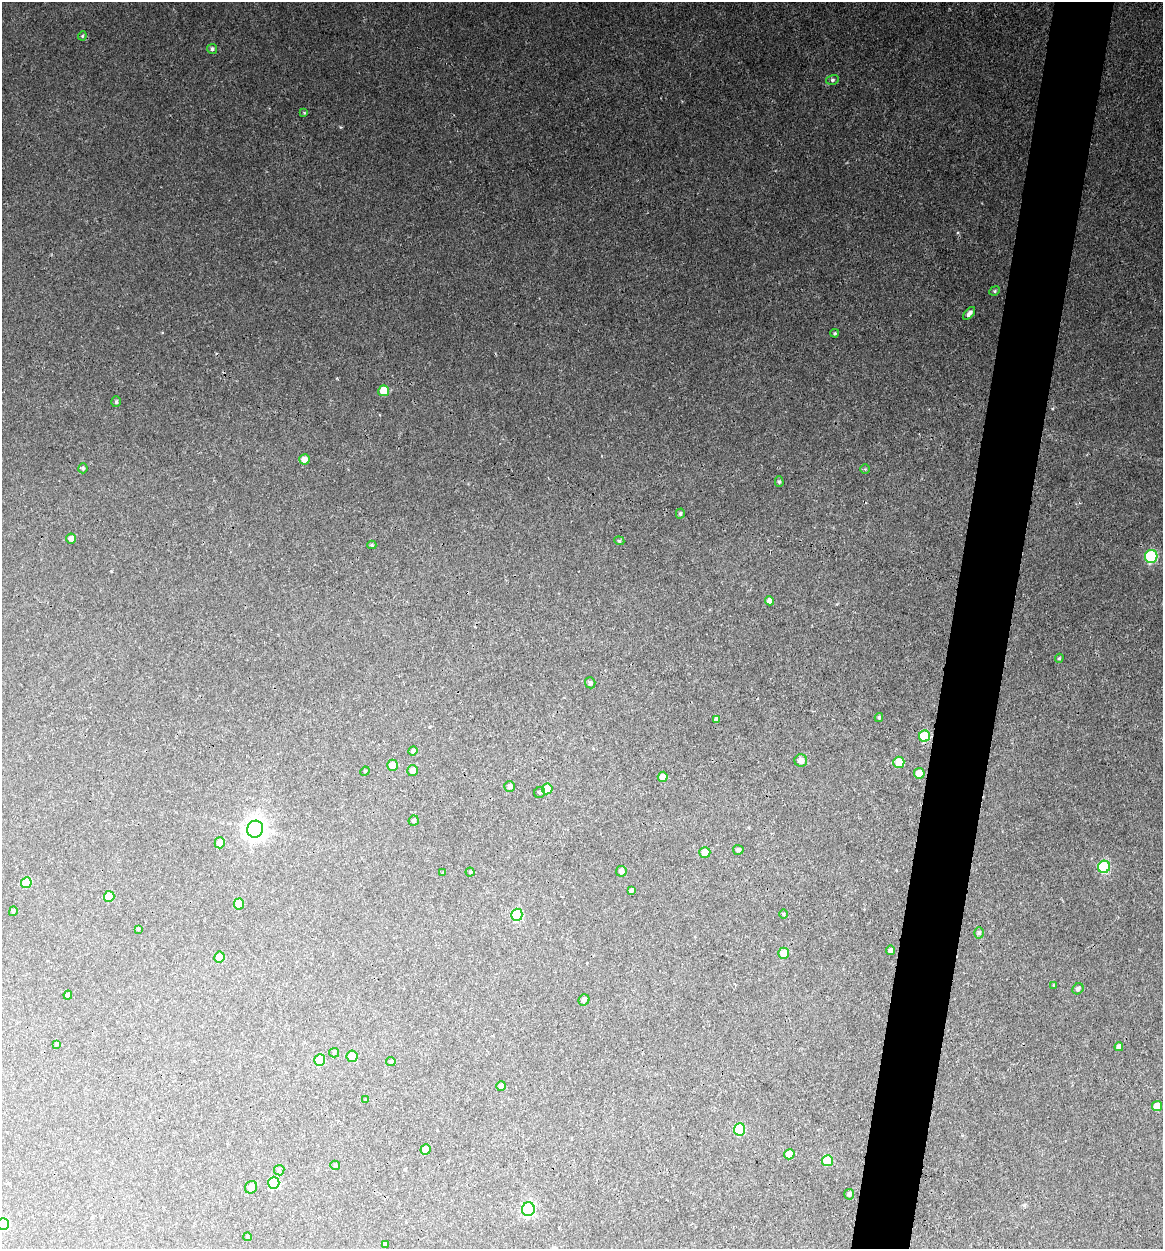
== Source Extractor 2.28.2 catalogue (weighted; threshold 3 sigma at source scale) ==
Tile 10 of 4 x 4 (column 2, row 3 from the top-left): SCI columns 1403-2563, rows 1248-2494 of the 5007 x 4987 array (HDU 1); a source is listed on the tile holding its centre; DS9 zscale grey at full resolution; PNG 1165 x 1251 px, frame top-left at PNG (2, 2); each listed source drawn as its Kron ellipse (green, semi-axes under 4 px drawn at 4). Shown black and unused: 5% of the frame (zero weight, under 3 of 4 exposures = <1% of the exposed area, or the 3 px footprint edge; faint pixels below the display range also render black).
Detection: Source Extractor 2.28.2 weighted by HDU 2 'WHT'; one run over the whole footprint, this tile lists its part. Background 0.118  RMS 0.0043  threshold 0.0193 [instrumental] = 3 sigma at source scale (4.5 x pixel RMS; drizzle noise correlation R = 1.50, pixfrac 1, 0.05/0.05 arcsec/px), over >= 5 px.
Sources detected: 82; all 82 listed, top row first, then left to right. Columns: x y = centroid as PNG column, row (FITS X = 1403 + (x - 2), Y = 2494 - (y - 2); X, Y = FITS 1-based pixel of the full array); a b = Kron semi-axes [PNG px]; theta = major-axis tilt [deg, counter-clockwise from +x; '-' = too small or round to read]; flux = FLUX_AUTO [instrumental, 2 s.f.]
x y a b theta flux
82 36 4 4 - 0.51
212 49 5 5 - 1.1
832 80 6 5 - 0.83
304 113 4 4 - 0.46
995 291 5 4 - 0.61
969 313 7 4 48 1.8
835 333 4 3 - 0.66
384 391 5 5 - 8.7
116 402 5 5 - 0.79
304 459 5 5 - 4.7
83 468 5 4 - 0.73
865 469 5 5 - 0.5
779 481 5 4 - 0.75
680 513 5 4 - 0.79
71 538 5 5 - 2.5
619 541 5 4 - 0.61
372 545 4 4 - 0.57
1151 556 6 6 - 43
769 601 4 4 - 2.5
1059 658 5 4 - 0.51
590 683 5 5 - 1
879 717 4 3 - 0.64
716 719 4 4 - 1.2
924 736 6 5 - 20
413 751 5 4 - 1.1
801 761 6 6 - 2.8
899 762 5 5 - 7.9
392 765 5 5 - 4.8
365 771 5 4 - 0.39
413 771 5 5 - 2.5
919 773 5 5 - 7.1
663 777 5 5 - 3.2
510 786 5 5 - 1.4
547 789 5 5 - 11
540 793 6 5 - 0.89
414 821 5 5 - 1
255 829 8 8 - 330
220 843 5 5 - 4.9
738 850 5 5 - 1.1
705 852 5 5 - 4.8
1104 867 6 6 - 30
621 871 5 5 - 2
470 872 4 4 - 0.64
443 873 4 4 - 0.39
26 883 5 5 - 11
631 891 4 3 - 1
109 896 5 5 - 9.2
239 904 5 5 - 6.6
13 911 5 4 - 0.96
783 914 5 3 - 0.42
517 915 6 5 - 30
138 929 4 4 - 0.55
979 933 5 5 - 0.75
891 950 5 4 - 1.5
784 953 5 5 - 7.4
219 957 5 5 - 7.2
1054 985 4 4 - 0.43
1078 989 6 5 - 1.1
68 995 4 4 - 1.1
584 1000 6 5 - 1.4
57 1044 3 3 - 1.2
1119 1047 4 4 - 1.4
334 1053 5 4 - 0.54
352 1056 6 5 - 6
320 1060 6 5 - 13
391 1061 4 4 - 0.85
501 1086 5 5 - 2
366 1099 4 2 - 0.44
1157 1106 5 5 - 5.9
739 1129 6 5 - 25
426 1150 5 5 - 5.5
789 1154 5 5 - 5.3
827 1161 5 5 - 13
335 1165 5 4 - 0.51
279 1170 5 5 - 0.77
274 1183 6 5 - 24
251 1187 6 5 - 3.9
849 1194 5 5 - 1.2
528 1209 7 6 - 69
3 1224 6 5 - 24
248 1237 4 4 - 0.61
386 1245 4 3 - 1.1
Isophote crosses this tile's border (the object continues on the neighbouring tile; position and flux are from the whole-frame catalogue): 1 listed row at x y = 3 1224
Unlisted compact peaks at least as high as the median listed source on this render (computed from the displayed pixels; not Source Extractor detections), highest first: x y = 340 127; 337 378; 111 571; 162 333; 837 604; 847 162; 380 415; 1024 1205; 982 203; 962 1135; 269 108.